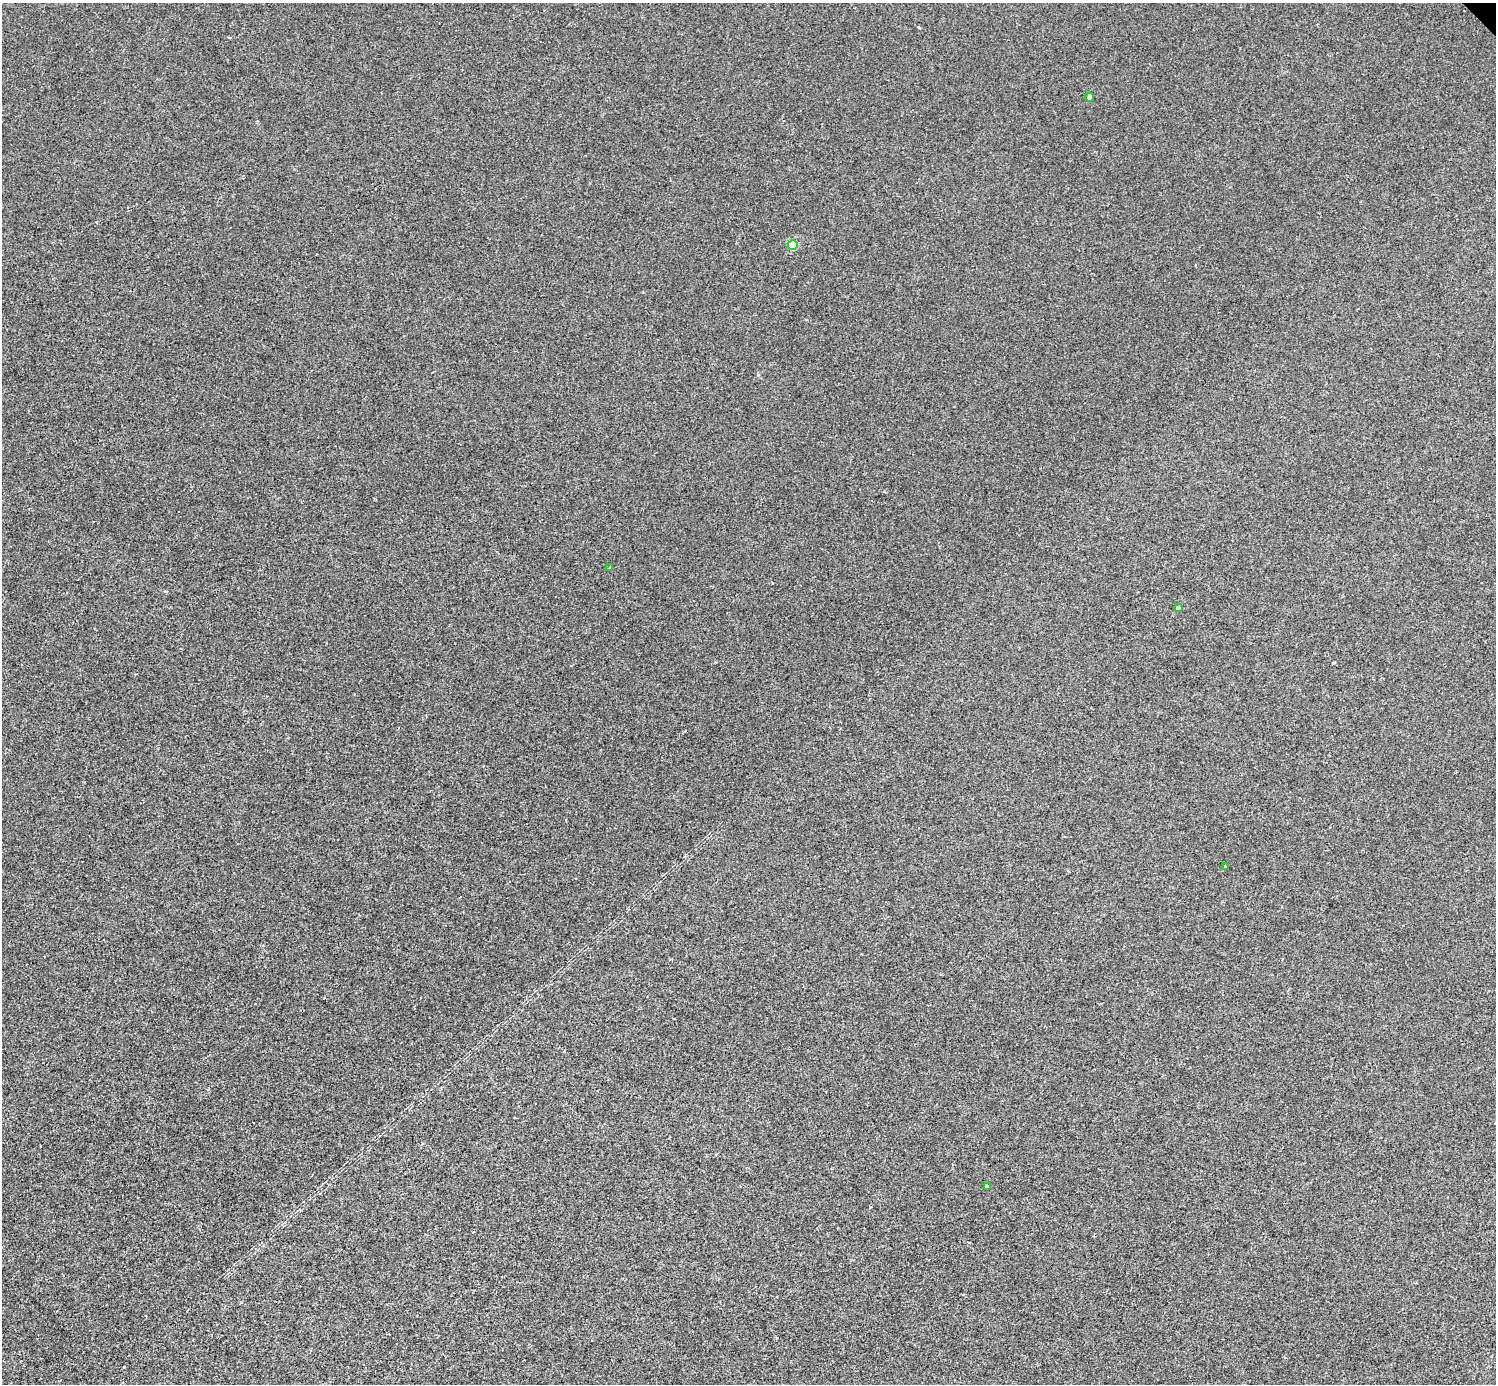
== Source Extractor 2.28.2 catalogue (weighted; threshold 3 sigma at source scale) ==
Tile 7 of 4 x 4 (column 3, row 2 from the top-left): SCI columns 2995-4488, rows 3063-4444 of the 5984 x 5984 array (HDU 1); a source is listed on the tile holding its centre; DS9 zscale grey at full resolution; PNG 1498 x 1386 px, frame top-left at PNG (2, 3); each listed source drawn as its Kron ellipse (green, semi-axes under 4 px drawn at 4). Shown black and unused: <1% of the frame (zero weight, under 2 of 3 exposures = <1% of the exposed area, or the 3 px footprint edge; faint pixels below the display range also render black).
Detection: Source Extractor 2.28.2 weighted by HDU 2 'WHT'; one run over the whole footprint, this tile lists its part. Background -3.22e-04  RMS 0.0049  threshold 0.0223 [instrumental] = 3 sigma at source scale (4.5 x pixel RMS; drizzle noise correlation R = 1.50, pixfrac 1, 0.05/0.05 arcsec/px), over >= 5 px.
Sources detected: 7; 1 cosmic-ray / hot-pixel residue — neither listed nor drawn; the other 6 listed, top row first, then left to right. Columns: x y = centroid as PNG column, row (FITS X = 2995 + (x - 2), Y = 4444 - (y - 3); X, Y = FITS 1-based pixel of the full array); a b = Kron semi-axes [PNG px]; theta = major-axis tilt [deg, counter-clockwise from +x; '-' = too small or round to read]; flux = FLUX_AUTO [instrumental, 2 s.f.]
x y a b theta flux
1090 97 4 4 - 2.8
793 245 5 5 - 19
610 568 3 3 - 0.62
1178 608 4 4 - 0.91
1226 867 3 3 - 0.61
987 1186 3 3 - 0.68